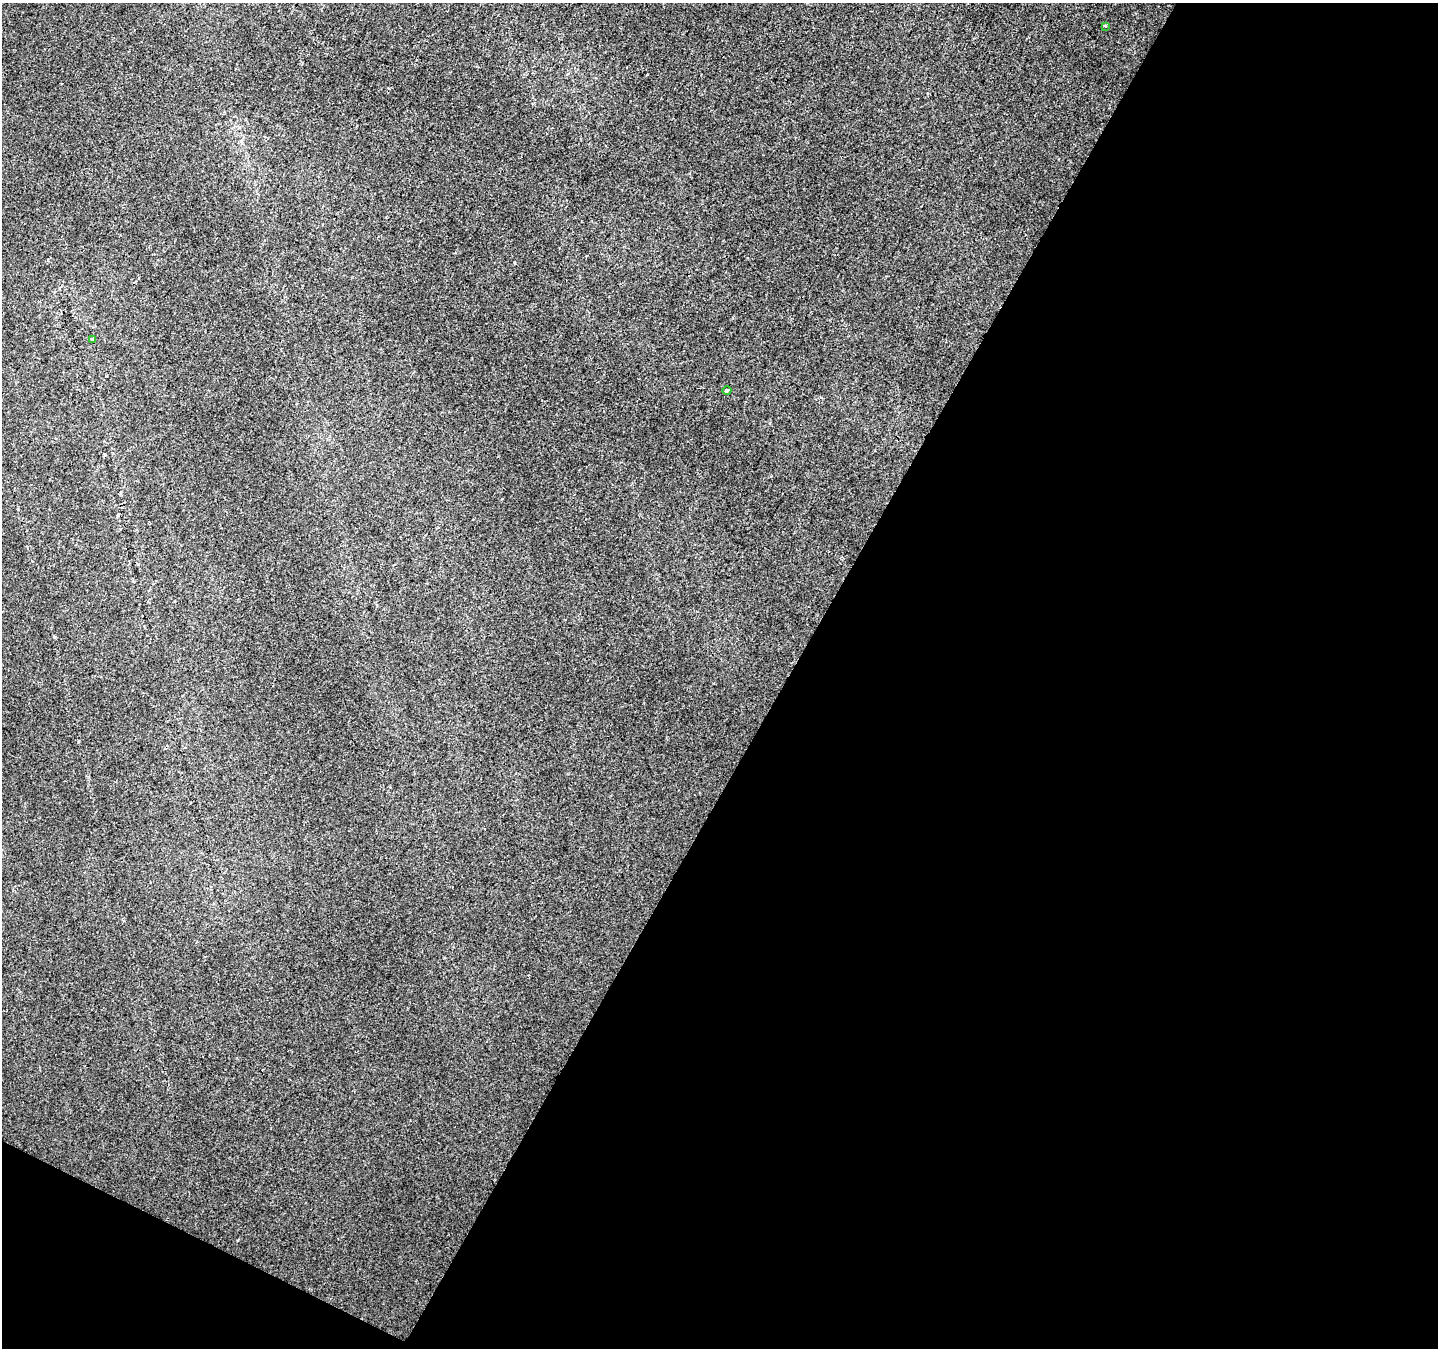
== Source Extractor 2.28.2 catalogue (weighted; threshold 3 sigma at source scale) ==
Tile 4 of 2 x 2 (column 2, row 2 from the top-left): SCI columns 1437-2872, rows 104-1449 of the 2872 x 2916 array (HDU 1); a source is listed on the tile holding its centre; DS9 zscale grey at full resolution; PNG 1440 x 1350 px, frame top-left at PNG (2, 3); each listed source drawn as its Kron ellipse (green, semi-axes under 4 px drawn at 4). Shown black and unused: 47% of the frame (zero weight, under 2 of 3 exposures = <1% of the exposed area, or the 3 px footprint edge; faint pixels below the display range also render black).
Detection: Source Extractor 2.28.2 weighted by HDU 2 'WHT'; one run over the whole footprint, this tile lists its part. Background 7.63e-04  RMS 0.0041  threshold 0.0184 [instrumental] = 3 sigma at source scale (4.5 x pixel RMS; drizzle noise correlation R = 1.50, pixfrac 1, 0.0396/0.0396 arcsec/px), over >= 5 px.
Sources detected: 4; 1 cosmic-ray / hot-pixel residue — neither listed nor drawn; the other 3 listed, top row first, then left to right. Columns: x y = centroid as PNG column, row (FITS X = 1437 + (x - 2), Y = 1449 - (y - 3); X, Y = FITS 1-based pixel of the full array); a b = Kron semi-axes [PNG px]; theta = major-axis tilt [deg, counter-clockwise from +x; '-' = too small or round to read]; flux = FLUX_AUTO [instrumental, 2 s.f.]
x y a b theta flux
1105 26 3 3 - 1.2
92 340 4 3 - 1.9
727 390 4 3 - 1.1